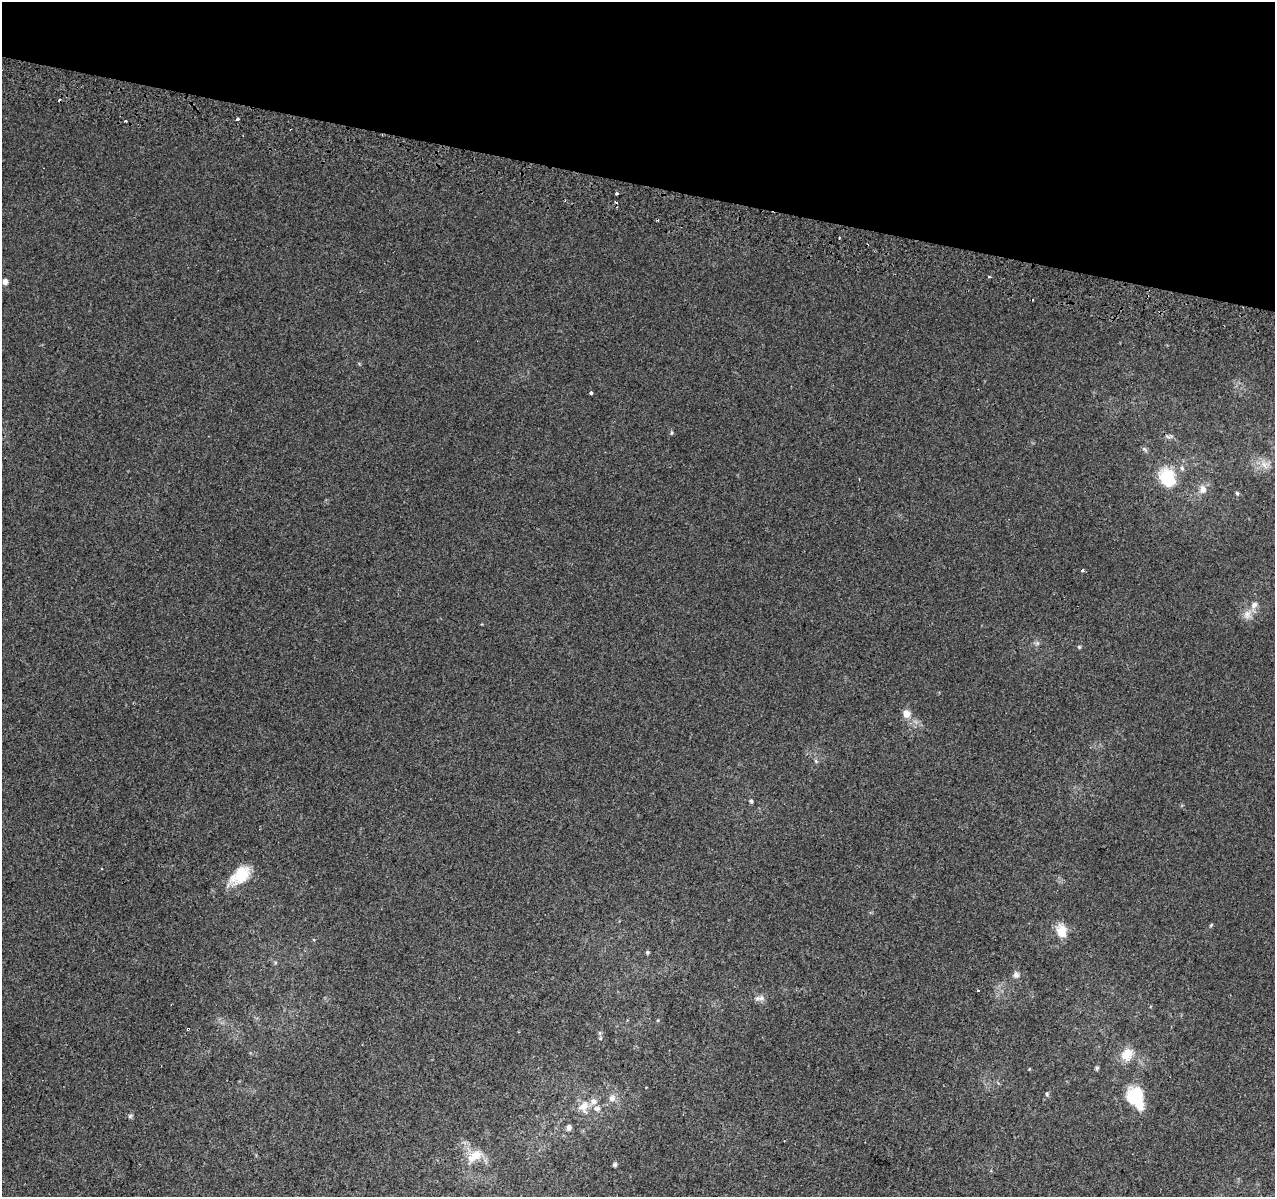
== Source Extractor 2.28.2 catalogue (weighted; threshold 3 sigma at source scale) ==
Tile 2 of 4 x 4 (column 2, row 1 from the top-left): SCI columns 1291-2563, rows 3909-5103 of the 5117 x 5367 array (HDU 1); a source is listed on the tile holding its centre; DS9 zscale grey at full resolution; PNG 1277 x 1199 px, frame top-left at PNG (2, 2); no overlay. Shown black and unused: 15% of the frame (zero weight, under 2 of 3 exposures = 2% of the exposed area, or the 3 px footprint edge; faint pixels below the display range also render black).
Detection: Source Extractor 2.28.2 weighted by HDU 2 'WHT'; one run over the whole footprint, this tile lists its part. Background 0.0025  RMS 0.0034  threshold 0.0154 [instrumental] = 3 sigma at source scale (4.5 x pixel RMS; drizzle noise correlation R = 1.50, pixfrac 1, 0.0396/0.0396 arcsec/px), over >= 5 px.
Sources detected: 48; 2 inside a brighter object's white glare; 3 cosmic-ray / hot-pixel residue — not listed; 2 inside a brighter listed object's ellipse — not listed separately; the other 41 listed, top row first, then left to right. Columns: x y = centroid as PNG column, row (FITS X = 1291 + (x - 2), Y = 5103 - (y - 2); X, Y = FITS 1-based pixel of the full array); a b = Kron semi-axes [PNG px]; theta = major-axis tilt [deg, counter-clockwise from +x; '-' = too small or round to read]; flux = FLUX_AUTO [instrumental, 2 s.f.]
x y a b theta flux
237 119 3 3 - 1.4
125 121 3 2 - 0.49
617 193 3 3 - 1.2
989 277 3 2 - 0.55
5 281 7 6 - 1.4
591 393 4 3 - 0.99
671 432 6 3 90 0.43
1145 449 8 3 -45 0.56
1264 465 13 6 -60 2
1182 468 7 5 -49 0.7
1168 479 23 16 -62 13
1203 489 11 9 87 2.4
1237 493 5 4 - 0.5
1082 571 3 3 - 2.2
1254 605 10 8 50 1.9
1247 615 11 10 - 2.5
1037 643 6 5 - 0.65
1079 647 5 5 - 0.41
906 714 11 10 - 2.5
816 761 6 4 -47 0.49
751 801 5 5 - 0.55
241 873 39 16 33 9.1
1211 925 5 3 - 0.43
1061 931 18 13 -74 4.8
647 952 5 5 - 0.51
1016 975 9 7 -79 1.3
978 990 3 3 - 2.9
761 998 9 8 - 1.4
188 1029 3 3 - 0.95
600 1033 6 5 - 0.64
1127 1054 18 14 55 5.5
1097 1068 5 5 - 0.61
1047 1094 5 5 - 0.58
1135 1097 17 15 -82 16
612 1098 10 8 45 2
583 1107 17 13 75 4.3
597 1108 9 7 -3 1.6
130 1116 7 4 45 0.55
569 1127 8 6 -87 1.2
476 1155 18 13 20 5.2
615 1165 5 4 - 0.77
Overlapping masked pixels (flux is a lower limit): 1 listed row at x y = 188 1029